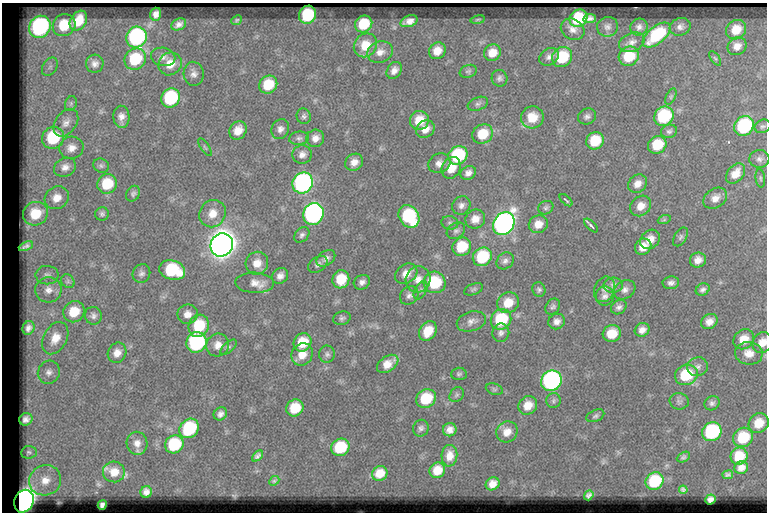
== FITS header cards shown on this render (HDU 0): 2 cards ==
NAXIS1  =                  765
NAXIS2  =                  510

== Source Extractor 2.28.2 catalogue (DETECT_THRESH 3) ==
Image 765 x 510 px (HDU 0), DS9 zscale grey, 1 PNG px = 1 image px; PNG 769 x 514 px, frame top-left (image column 1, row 510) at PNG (2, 3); each listed source drawn as its Kron ellipse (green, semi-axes under 4 px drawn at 4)
Background 58.2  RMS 5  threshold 15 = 3 sigma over >= 5 px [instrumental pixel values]
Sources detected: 207; all 207 listed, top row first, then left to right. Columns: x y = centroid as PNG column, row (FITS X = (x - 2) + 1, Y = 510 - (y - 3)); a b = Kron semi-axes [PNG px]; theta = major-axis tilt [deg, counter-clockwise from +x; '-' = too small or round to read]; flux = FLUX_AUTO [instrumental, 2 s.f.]
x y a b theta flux
156 14 6 5 - 1700
308 15 9 8 - 18000
578 18 9 8 - 18000
590 19 6 4 10 1200
237 20 5 4 - 460
478 20 7 3 9 400
78 21 11 7 57 6000
409 21 9 5 20 2100
179 24 8 5 25 1600
364 24 9 8 - 10000
64 25 12 10 37 11000
40 27 11 10 - 62000
608 27 10 9 - 1500
639 27 9 8 - 1400
680 27 10 8 18 1600
573 29 12 10 -32 2400
736 30 10 9 - 5700
657 35 16 8 40 18000
136 37 10 10 - 56000
632 42 13 9 24 2100
365 45 12 11 - 6600
737 46 10 8 33 2700
437 51 9 8 - 3900
380 52 13 10 20 2900
492 53 9 8 - 4300
629 56 10 9 - 11000
163 57 12 9 -13 1800
549 57 10 8 34 1600
562 57 11 9 46 14000
715 58 8 4 -53 570
135 59 11 10 - 16000
95 64 9 9 - 1800
170 64 12 11 - 4700
50 67 10 7 55 1300
394 70 9 7 55 1900
468 71 9 6 19 820
194 74 12 10 -86 2000
500 78 8 8 - 1200
268 85 9 8 - 9200
671 96 8 4 64 700
171 98 10 9 - 26000
71 104 8 5 71 720
478 104 10 6 21 1100
304 116 8 7 - 950
587 116 9 7 26 1200
664 116 10 9 - 25000
121 117 11 8 -88 2300
532 117 11 11 - 5700
419 120 10 9 - 6300
66 123 15 10 53 2600
744 126 10 9 - 33000
763 126 8 6 21 860
280 129 10 8 64 1700
425 129 10 8 37 3000
238 130 9 8 - 4000
669 131 8 6 18 920
483 134 10 9 - 8400
53 138 11 10 - 17000
299 138 10 6 5 1100
315 138 9 8 - 2300
595 141 9 8 - 11000
657 145 9 8 - 9600
205 147 10 3 -58 450
71 148 12 11 - 3000
302 154 9 9 - 1900
458 155 10 9 - 23000
759 159 10 9 - 1500
354 162 9 8 - 2600
439 163 11 9 25 2200
101 166 8 7 - 820
65 167 11 9 26 2300
451 168 11 9 63 5000
468 173 8 6 29 1600
736 173 11 8 50 3500
760 178 9 4 -83 660
303 183 11 10 - 80000
107 184 10 9 - 10000
638 184 10 8 42 2500
133 194 8 6 57 860
57 198 12 11 - 3900
715 198 13 9 33 2700
566 200 8 2 -44 450
461 205 10 8 48 1600
641 206 11 9 41 3500
546 208 8 6 30 830
35 214 12 11 - 9000
102 214 7 6 - 810
212 214 14 13 - 4800
313 214 11 10 - 93000
409 216 12 9 -57 26000
475 219 10 9 - 3200
664 220 6 4 19 520
450 223 8 6 -11 860
504 224 12 10 51 170000
538 224 10 9 - 3600
591 225 9 3 -45 770
456 231 10 7 32 1100
302 235 9 6 46 1000
680 237 10 6 59 870
650 239 11 9 44 3200
222 245 12 11 - 560000
26 246 7 4 25 1200
462 247 10 9 - 10000
643 247 8 7 - 3700
482 257 10 9 - 17000
326 258 10 7 36 1500
698 260 8 7 - 2500
505 261 9 7 44 1400
257 263 11 11 - 3900
318 264 10 7 34 1300
172 270 13 9 -15 21000
141 273 9 8 - 1300
406 274 12 9 35 3400
47 275 11 9 0 1600
280 276 8 7 - 1900
341 279 9 8 - 8200
418 279 13 12 - 3700
68 281 7 6 - 760
362 282 8 7 - 1500
435 282 11 10 - 16000
255 283 19 10 -3 3400
671 283 8 6 8 1300
613 285 9 7 2 1400
474 289 10 5 21 760
604 289 13 10 67 1900
48 290 13 12 - 3300
421 290 10 5 62 980
539 290 7 6 - 870
625 290 11 9 31 1800
703 290 7 5 31 1100
409 296 10 8 42 1400
605 296 9 9 - 1500
508 303 11 10 - 6100
553 307 8 6 58 960
619 307 8 6 33 1200
74 312 11 10 - 7600
188 314 10 9 - 2700
93 316 9 8 - 1300
342 318 9 6 17 930
501 319 11 10 - 19000
471 321 15 9 16 2200
557 321 8 7 - 1800
709 322 9 7 30 2600
199 326 11 10 - 12000
28 328 7 6 - 1700
642 330 7 6 - 1900
428 331 11 8 57 6600
501 333 9 8 - 1500
612 334 9 8 - 6700
55 338 17 11 62 5300
744 339 11 9 39 5100
196 342 10 10 - 46000
303 342 9 8 - 8600
762 342 10 9 - 3500
218 345 12 11 - 3100
229 347 10 5 42 890
117 353 10 9 - 2800
749 353 14 11 -8 3600
302 354 12 10 56 4100
327 354 8 8 - 1100
388 364 12 7 34 3900
698 367 10 9 - 1700
49 372 12 10 58 2300
459 374 8 6 2 770
686 375 12 10 27 14000
551 381 11 10 - 78000
494 389 9 5 -19 800
457 395 8 6 52 780
426 398 10 9 - 12000
553 401 7 7 - 950
679 401 9 8 - 1000
712 403 8 7 - 1100
528 405 10 8 43 4700
295 408 9 8 - 8900
220 414 7 6 - 1400
595 416 9 5 23 860
26 419 7 6 - 1600
759 423 10 9 - 6200
189 428 10 9 - 24000
421 428 8 7 - 1100
450 430 7 6 - 2000
507 432 11 10 - 3300
712 432 10 9 - 34000
743 437 10 9 - 13000
137 443 11 10 - 2400
174 444 9 8 - 18000
340 447 9 8 - 13000
29 452 8 6 6 830
257 456 7 4 43 820
449 456 11 8 85 3100
739 456 9 8 - 7800
683 457 7 5 27 580
741 467 7 6 - 2100
437 470 8 7 - 4800
114 472 11 10 - 3900
380 473 8 7 - 4300
728 475 5 4 - 670
45 480 16 15 - 5800
274 481 5 4 - 420
655 481 9 8 - 17000
493 484 7 6 - 2400
683 490 4 4 - 610
146 492 6 5 - 1300
589 495 5 4 - 770
710 499 5 5 - 1200
24 501 12 9 65 250000
102 505 5 4 - 750
At the frame edge (FLAGS 8, measured only in part): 1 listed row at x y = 762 342